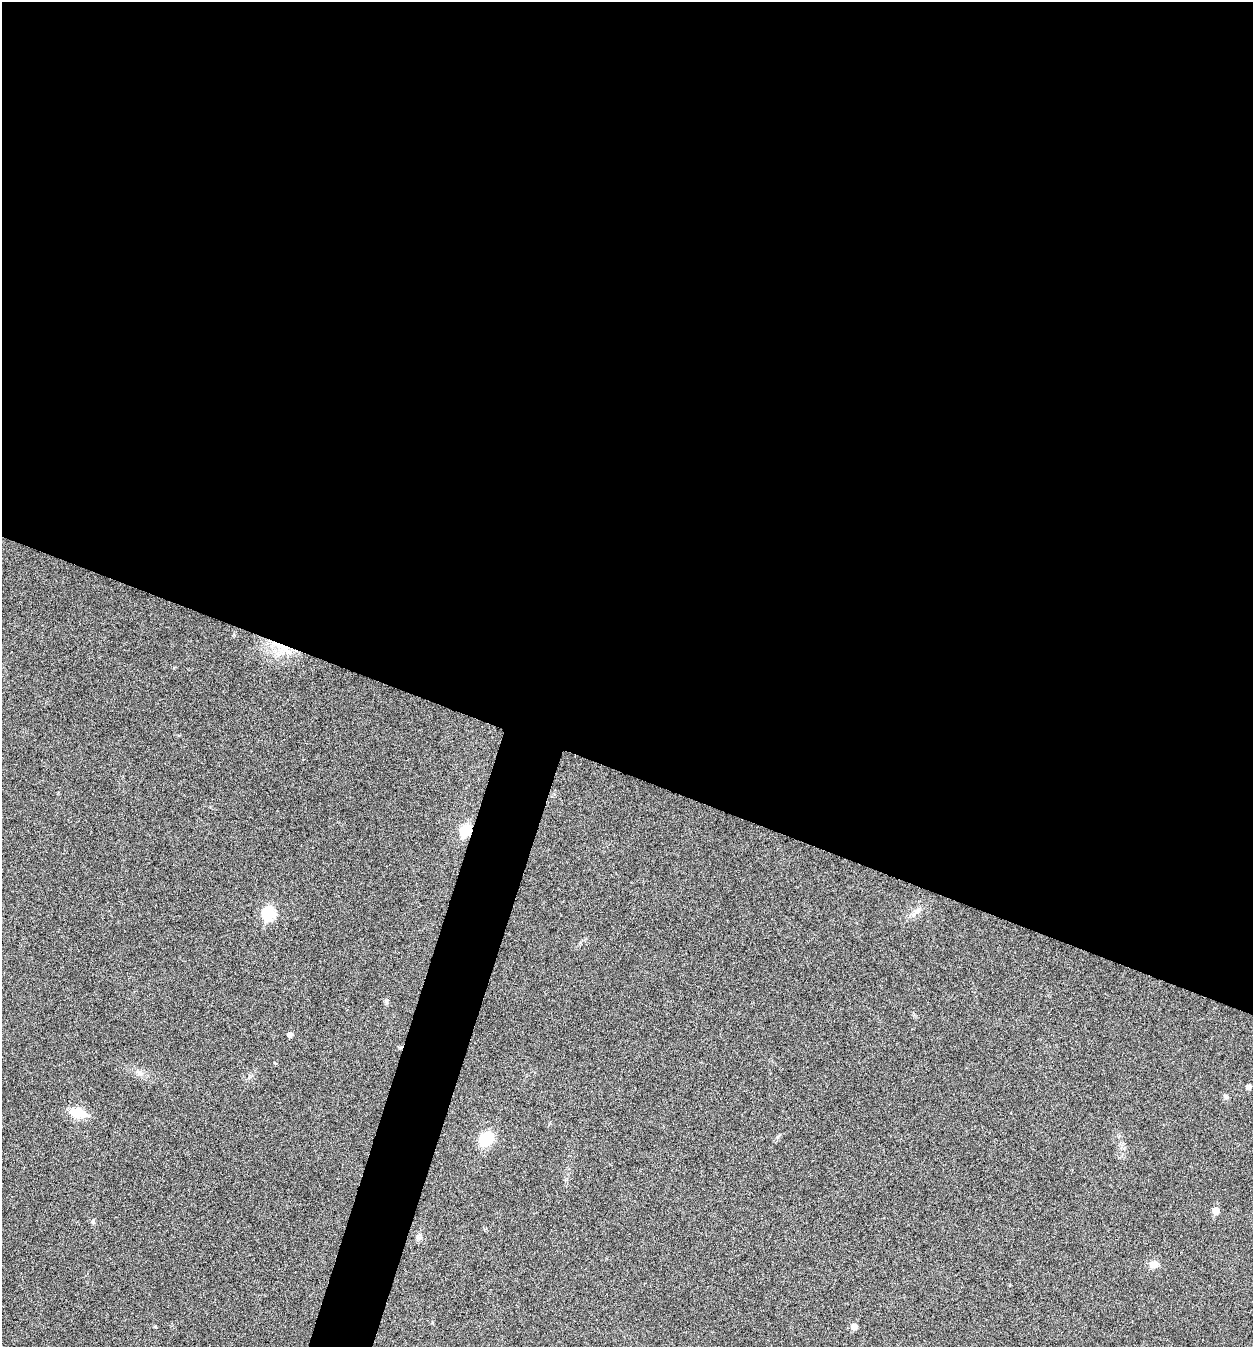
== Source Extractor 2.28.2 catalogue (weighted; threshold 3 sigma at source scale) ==
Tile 3 of 4 x 4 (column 3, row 1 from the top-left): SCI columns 2769-4019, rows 4038-5382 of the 5409 x 5398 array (HDU 1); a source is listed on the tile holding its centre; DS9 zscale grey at full resolution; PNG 1255 x 1349 px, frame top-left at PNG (2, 2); no overlay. Shown black and unused: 60% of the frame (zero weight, under 5 of 9 exposures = <1% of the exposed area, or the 3 px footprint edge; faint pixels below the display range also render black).
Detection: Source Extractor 2.28.2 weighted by HDU 2 'WHT'; one run over the whole footprint, this tile lists its part. Background 0.136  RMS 0.0052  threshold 0.0214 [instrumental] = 3 sigma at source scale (4.09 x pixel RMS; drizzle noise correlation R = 1.36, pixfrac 0.8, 0.05/0.05 arcsec/px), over >= 5 px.
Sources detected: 14; all 14 listed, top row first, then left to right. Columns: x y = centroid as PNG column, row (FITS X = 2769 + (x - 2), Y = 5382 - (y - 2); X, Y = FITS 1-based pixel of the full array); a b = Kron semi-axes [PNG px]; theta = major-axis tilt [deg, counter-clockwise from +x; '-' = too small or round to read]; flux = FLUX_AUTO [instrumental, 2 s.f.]
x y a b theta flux
281 647 26 9 -24 10
466 830 6 6 - 29
917 911 13 7 41 2.5
269 914 7 6 - 44
290 1035 5 5 - 1.8
1249 1087 4 4 - 1.9
1225 1097 8 5 -70 0.92
78 1113 16 9 -14 12
486 1139 15 11 49 14
1216 1211 6 5 - 4.7
93 1221 6 5 - 0.87
418 1237 7 6 - 1.2
1154 1264 9 7 -3 3.9
854 1327 5 5 - 3.8
Overlapping masked pixels (flux is a lower limit): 2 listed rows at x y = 281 647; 466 830
Unlisted compact peaks at least as high as the median listed source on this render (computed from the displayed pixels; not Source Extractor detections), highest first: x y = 386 1001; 777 1137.